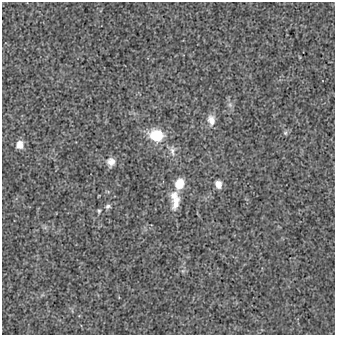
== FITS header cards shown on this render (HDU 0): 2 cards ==
NAXIS1  =                  333
NAXIS2  =                  333

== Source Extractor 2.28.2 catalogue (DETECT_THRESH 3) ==
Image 333 x 333 px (HDU 0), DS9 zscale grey, 1 PNG px = 1 image px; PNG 337 x 337 px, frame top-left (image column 1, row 333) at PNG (2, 2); no overlay
Background 4.82e-05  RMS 0.004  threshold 0.0119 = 3 sigma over >= 5 px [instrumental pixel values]
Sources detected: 12; all 12 listed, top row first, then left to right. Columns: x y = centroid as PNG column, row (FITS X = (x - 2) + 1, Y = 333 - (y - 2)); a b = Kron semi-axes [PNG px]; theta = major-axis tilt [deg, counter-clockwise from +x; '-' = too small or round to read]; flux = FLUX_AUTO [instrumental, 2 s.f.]
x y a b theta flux
230 105 7 6 - 0.75
211 120 14 9 -85 2.3
285 133 6 5 - 0.43
156 135 14 11 -14 9.4
20 145 9 8 - 2.3
172 151 16 7 -79 1.6
111 162 10 9 - 1.8
179 184 11 9 68 4.4
218 184 9 7 -73 1.7
175 200 23 10 -88 4.2
108 206 8 6 21 0.68
99 211 6 4 82 0.39